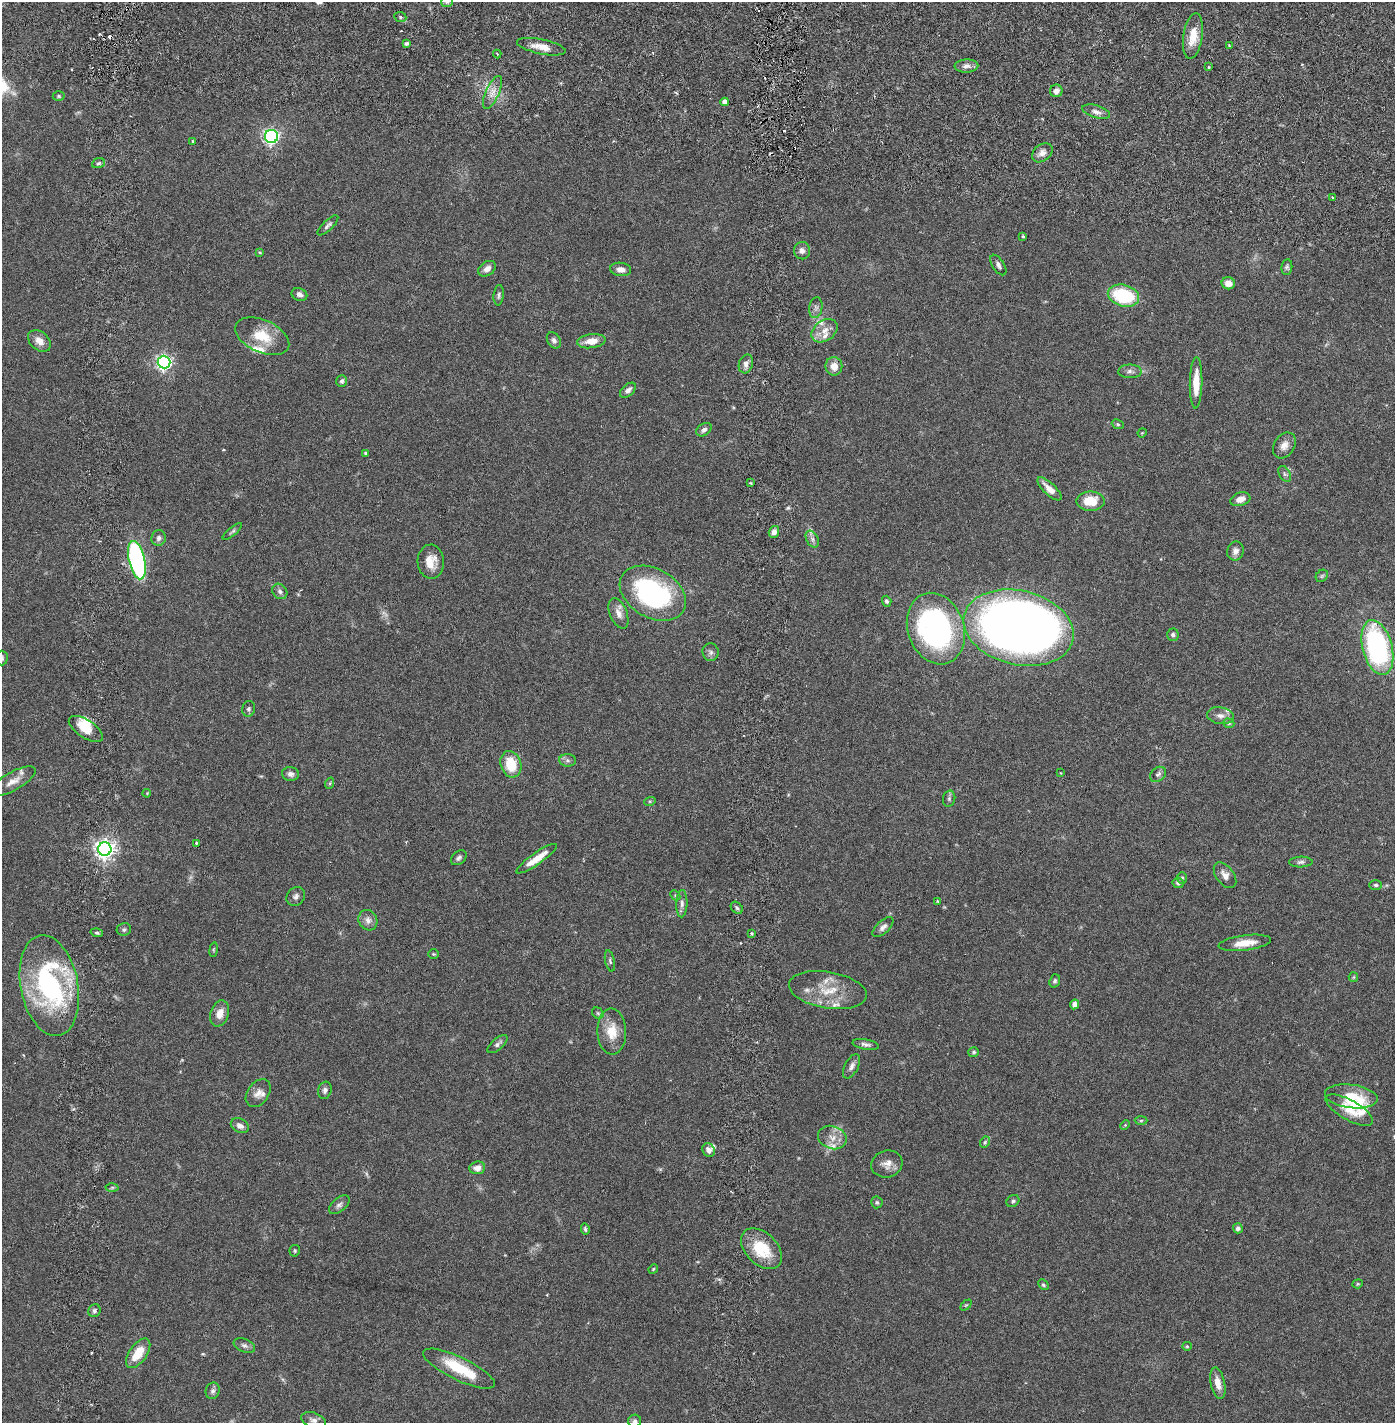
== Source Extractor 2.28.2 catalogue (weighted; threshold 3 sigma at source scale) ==
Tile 7 of 4 x 4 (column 3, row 2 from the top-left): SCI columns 2890-4282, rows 2931-4351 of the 5890 x 5857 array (HDU 1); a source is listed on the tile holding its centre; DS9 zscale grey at full resolution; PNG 1397 x 1425 px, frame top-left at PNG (2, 2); each listed source drawn as its Kron ellipse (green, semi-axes under 4 px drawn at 4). Shown black and unused: <1% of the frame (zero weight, under 2 of 6 exposures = <1% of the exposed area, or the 3 px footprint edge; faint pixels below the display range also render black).
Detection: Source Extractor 2.28.2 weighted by HDU 2 'WHT'; one run over the whole footprint, this tile lists its part. Background 0.041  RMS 0.004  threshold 0.0163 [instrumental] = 3 sigma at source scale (4.09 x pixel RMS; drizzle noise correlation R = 1.36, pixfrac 0.8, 0.05/0.05 arcsec/px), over >= 5 px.
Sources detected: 180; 3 too faint to see at this stretch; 2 inside a brighter object's white glare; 9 cosmic-ray / hot-pixel residue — neither listed nor drawn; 12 inside a brighter listed object's ellipse — not listed separately; the other 154 listed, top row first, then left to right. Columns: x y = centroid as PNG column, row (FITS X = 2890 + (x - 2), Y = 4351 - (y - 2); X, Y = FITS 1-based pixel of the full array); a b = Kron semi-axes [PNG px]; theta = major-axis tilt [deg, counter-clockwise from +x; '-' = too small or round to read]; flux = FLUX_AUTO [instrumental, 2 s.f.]
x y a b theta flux
447 2 6 5 - 0.44
400 17 6 5 - 0.44
1193 36 23 9 81 4.5
407 43 4 4 - 0.5
1229 45 4 3 - 0.26
541 47 25 7 -11 3
497 54 4 3 - 0.23
966 66 12 6 3 1.2
1209 67 3 3 - 0.23
1056 91 6 6 - 1.1
492 92 18 6 66 2
59 96 6 4 -1 0.33
725 102 4 4 - 1.4
1096 112 14 6 -16 1.3
271 136 6 6 - 68
193 142 4 3 - 0.46
1042 153 11 8 39 1.5
98 163 6 4 21 0.47
1332 198 3 3 - 0.42
328 225 13 5 44 0.71
1023 236 3 3 - 0.37
802 251 8 8 - 1
260 252 4 3 - 0.23
998 265 11 6 -57 0.79
1287 267 8 5 83 0.56
487 269 9 7 34 1.4
621 269 10 6 -8 1.4
1228 283 7 6 - 1.9
299 294 8 6 -24 0.92
499 295 10 5 84 0.55
1123 296 16 10 -14 16
816 308 10 6 81 0.85
825 331 14 10 36 2.2
262 336 29 16 -24 6.7
554 340 9 6 -56 0.79
39 341 13 9 -40 2.2
591 341 14 7 7 3.1
164 362 6 6 - 71
746 364 9 7 74 1.2
834 366 9 8 - 2.3
1130 371 11 7 -1 0.99
342 381 6 5 - 0.54
1196 383 25 6 89 4.7
628 390 9 5 41 0.9
1118 424 6 4 -22 0.35
704 430 8 6 34 0.82
1142 433 4 3 - 0.18
1284 445 14 10 57 1.8
366 453 4 3 - 0.31
1285 474 8 5 -60 0.59
751 483 4 3 - 0.26
1049 489 15 6 -43 2.2
1240 499 10 6 18 1.8
1091 501 14 9 0 5.8
232 532 12 3 40 0.47
774 532 6 5 - 1.3
159 538 8 7 - 0.88
812 539 9 6 -62 0.82
1235 551 9 8 - 1.2
137 560 19 8 -77 50
431 562 17 13 -87 3.4
1322 576 7 5 45 0.45
280 591 8 6 -48 0.74
653 593 35 24 -29 43
887 601 5 4 - 0.51
618 613 16 8 -69 1.9
1019 628 56 37 -13 300
936 629 36 28 -70 62
1173 635 6 5 - 0.58
1377 647 28 15 -75 45
711 652 9 8 - 0.79
2 658 7 6 - 0.55
249 709 8 6 75 0.62
1220 716 13 8 -9 1.4
1229 723 6 4 -20 0.33
86 729 19 9 -33 4
567 760 8 6 -3 0.71
511 764 13 10 -74 6.7
1061 773 4 2 - 0.13
290 774 8 7 - 1
1158 774 9 6 39 0.75
13 781 25 9 29 2.7
330 783 6 3 71 0.3
147 793 4 3 - 0.19
949 799 8 6 76 0.55
650 801 6 3 18 0.27
196 843 3 3 - 0.24
105 849 7 6 - 130
459 858 9 6 41 0.7
537 859 24 6 35 3.6
1301 862 12 5 2 0.69
1225 875 15 8 -53 1.7
1182 878 6 5 - 0.35
1178 883 5 5 - 0.56
1376 885 6 5 - 0.44
675 895 6 4 -46 0.3
296 896 10 8 47 0.91
937 901 3 3 - 0.2
682 904 13 5 88 1
737 908 7 5 -46 0.53
368 920 10 9 - 1.4
883 927 13 6 43 1
124 929 7 6 - 0.5
97 933 6 4 -16 0.42
751 933 3 3 - 0.28
1245 943 26 7 7 3.5
214 950 7 3 82 0.3
433 954 5 4 - 0.27
610 961 11 5 -77 0.55
1353 977 5 4 - 0.27
1055 981 7 5 70 0.5
49 986 51 28 -79 42
828 990 39 18 -10 7.5
1075 1004 5 4 - 1.1
220 1013 13 9 72 2.4
598 1013 6 5 - 0.39
612 1032 23 14 -88 4.9
497 1044 12 5 40 0.82
866 1044 13 5 -9 0.85
974 1052 5 5 - 0.4
852 1066 13 6 62 1.1
325 1090 9 6 72 0.85
258 1093 15 10 55 1.9
1351 1096 26 11 -7 6.7
1349 1110 26 10 -30 3.7
1141 1121 6 4 2 0.34
1125 1125 5 3 - 0.21
240 1126 9 6 -29 1.2
832 1138 15 11 -21 2.5
985 1142 6 4 62 0.33
709 1150 7 6 - 1.2
887 1164 16 13 17 2.1
477 1168 8 6 7 1.6
112 1187 6 4 1 0.38
1013 1201 7 5 37 0.51
877 1202 6 6 - 0.46
339 1205 12 6 41 0.86
1238 1228 5 4 - 0.72
585 1229 5 3 - 0.57
761 1249 24 15 -44 8.6
295 1251 6 5 - 0.36
653 1269 5 4 - 0.29
1358 1284 5 4 - 0.27
1043 1285 6 4 -45 0.4
966 1305 6 4 43 0.27
94 1311 7 6 - 0.57
244 1345 11 6 -23 0.91
1187 1346 5 4 - 0.28
138 1353 17 9 55 4.9
459 1369 39 11 -26 10
1218 1383 16 7 -78 2.3
213 1391 8 7 - 0.81
314 1420 13 7 -19 1.1
635 1421 6 6 - 0.73
Isophote crosses this tile's border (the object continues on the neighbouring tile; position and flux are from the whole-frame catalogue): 3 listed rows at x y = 447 2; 2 658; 635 1421